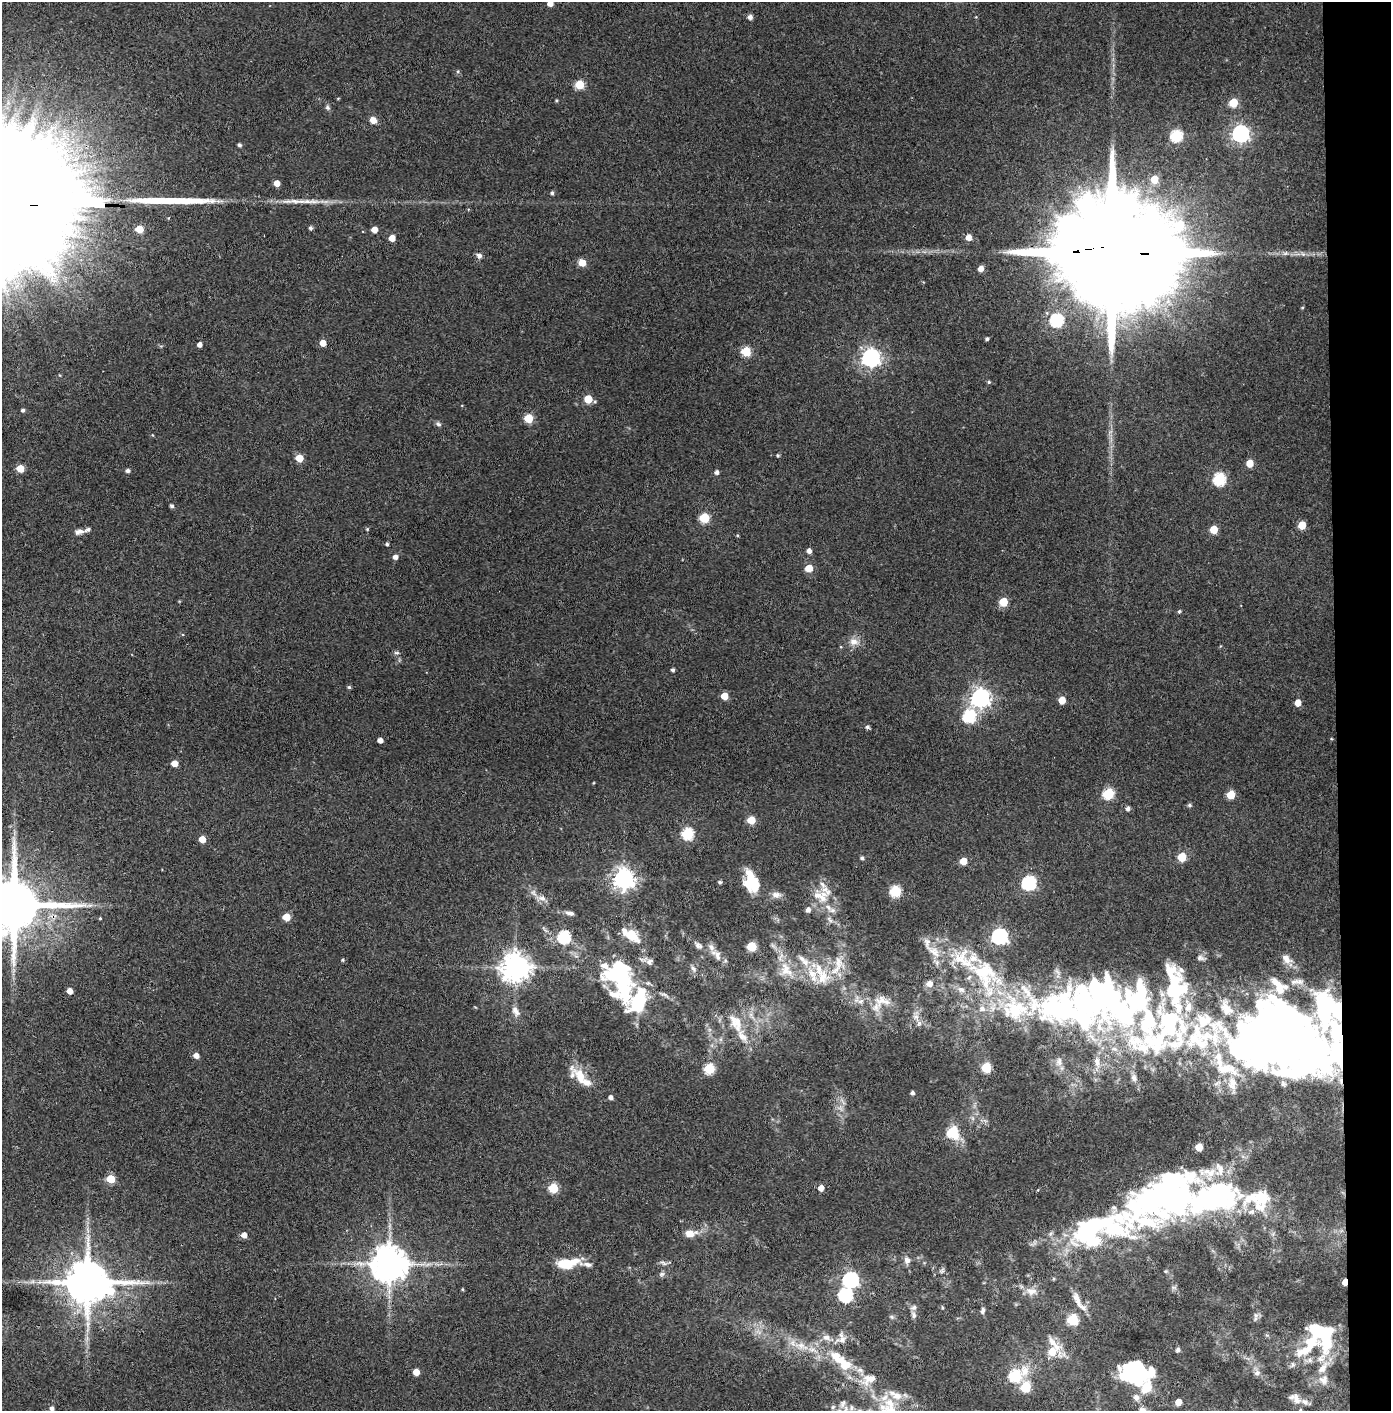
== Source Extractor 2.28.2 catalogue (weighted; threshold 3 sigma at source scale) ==
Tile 6 of 3 x 3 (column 3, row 2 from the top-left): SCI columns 2853-4241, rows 1413-2821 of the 4314 x 4236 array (HDU 1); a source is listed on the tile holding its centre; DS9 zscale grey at full resolution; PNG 1393 x 1413 px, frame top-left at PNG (2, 2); no overlay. Shown black and unused: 4% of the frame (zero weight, under 3 of 4 exposures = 6% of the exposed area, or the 3 px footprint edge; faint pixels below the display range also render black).
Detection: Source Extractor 2.28.2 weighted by HDU 2 'WHT'; one run over the whole footprint, this tile lists its part. Background 0.0904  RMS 0.0064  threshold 0.0289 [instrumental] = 3 sigma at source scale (4.5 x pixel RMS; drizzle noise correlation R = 1.50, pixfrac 1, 0.05/0.05 arcsec/px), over >= 5 px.
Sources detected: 246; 2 too faint to see at this stretch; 13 inside a brighter object's white glare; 1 cosmic-ray / hot-pixel residue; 1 long thin detection or spike segment (spike, bleed or trail) — not listed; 54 inside a brighter listed object's ellipse — not listed separately; the other 175 listed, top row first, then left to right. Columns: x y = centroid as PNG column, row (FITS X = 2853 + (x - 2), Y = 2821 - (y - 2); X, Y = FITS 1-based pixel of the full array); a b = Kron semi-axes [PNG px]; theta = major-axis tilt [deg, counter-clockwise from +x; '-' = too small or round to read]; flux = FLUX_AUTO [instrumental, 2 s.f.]
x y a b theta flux
550 4 5 4 - 4.5
750 17 5 5 - 2.9
580 85 5 5 - 24
556 100 4 3 - 0.7
1233 103 6 5 - 19
327 107 6 6 - 1.4
373 120 7 6 - 5.8
1241 133 7 7 - 260
1176 136 6 6 - 61
239 145 4 4 - 1.5
1154 179 6 6 - 11
277 183 5 4 - 6
552 193 4 4 - 1.3
311 228 5 4 - 1.7
139 229 5 5 - 14
374 229 5 4 - 6.1
969 237 5 5 - 5.4
392 238 5 5 - 6.9
1111 252 47 23 -3 42000
1285 253 9 4 8 1.8
1303 254 7 5 -33 1.5
479 256 8 7 - 2.3
582 263 5 5 - 11
981 269 5 5 - 4.1
1302 307 4 3 - 0.59
1056 320 6 6 - 87
987 339 4 3 - 1.2
323 343 5 5 - 7.2
200 344 4 4 - 2.9
746 351 5 5 - 30
871 358 7 7 - 310
989 382 5 5 - 0.93
588 399 5 5 - 16
23 410 5 5 - 1.2
528 418 5 5 - 22
438 424 8 5 -35 1.6
778 455 5 4 - 0.88
299 458 5 5 - 14
1250 463 5 5 - 11
20 468 5 5 - 13
128 471 5 4 - 1.9
717 472 5 5 - 1.9
1219 479 6 6 - 70
172 506 4 4 - 1.6
704 518 5 5 - 33
1302 525 5 5 - 13
367 529 4 4 - 0.72
1214 530 5 5 - 14
79 532 12 7 12 3.1
737 535 4 3 - 0.61
387 544 4 3 - 1.1
809 551 5 4 - 3
395 557 5 5 - 2.9
809 568 5 5 - 13
1003 602 5 5 - 19
1179 611 5 4 - 0.9
854 642 13 10 -7 5.5
397 653 7 5 0 1.4
673 670 4 4 - 1.5
349 687 5 4 - 1
724 696 5 5 - 10
980 698 7 7 - 350
1062 700 5 5 - 11
1298 703 5 5 - 6.7
969 716 7 6 - 66
867 727 5 4 - 1.6
380 740 4 4 - 3.7
174 763 5 4 - 7.4
593 783 4 3 - 0.49
1108 794 6 6 - 47
1231 795 5 5 - 16
1189 805 5 4 - 1.3
1128 809 5 4 - 2
751 820 5 5 - 15
688 834 6 6 - 58
202 839 5 5 - 8.8
1182 857 5 5 - 19
862 858 5 4 - 1.3
963 861 5 5 - 12
624 879 7 7 - 460
720 882 4 4 - 1.2
1029 883 7 6 - 120
754 885 20 14 -80 15
895 891 6 6 - 50
776 895 13 8 0 3.6
821 896 25 17 -24 15
542 898 13 8 -21 4
14 905 16 14 1 5200
90 905 9 4 18 1.5
808 910 5 5 - 2.7
570 913 10 5 -12 2.5
286 917 5 5 - 12
100 918 3 3 - 0.64
830 920 12 4 -51 1.8
632 935 20 13 -42 13
999 936 7 7 - 200
564 937 6 6 - 72
698 945 12 7 -36 2.7
752 946 5 5 - 28
934 951 26 10 -38 10
718 955 14 8 -73 4.5
1286 959 14 9 -40 4.8
343 960 4 4 - 0.89
805 962 12 10 -44 6.1
838 963 22 15 -59 12
515 967 9 8 - 950
693 969 10 6 -58 2.3
786 970 24 17 -59 14
618 973 41 34 -24 61
986 975 71 40 -57 100
822 977 23 17 73 17
930 984 7 7 - 4.6
70 991 5 4 - 5.7
882 1001 24 13 -7 10
1058 1007 68 47 5 130
515 1011 15 9 -65 4.7
916 1017 13 7 -65 4
736 1022 29 14 -61 14
1165 1028 98 58 32 160
1282 1034 104 69 -10 740
196 1056 5 5 - 4.3
1059 1062 13 7 89 3.3
986 1067 6 5 - 31
709 1069 6 5 - 41
580 1076 32 13 -52 14
912 1093 4 4 - 1.6
611 1097 4 4 - 2.5
952 1132 7 6 - 37
1199 1147 5 5 - 13
111 1179 5 5 - 22
553 1188 5 5 - 28
821 1188 5 4 - 4.8
1214 1197 168 46 16 240
87 1230 7 4 -70 1.8
690 1233 15 9 4 6.8
244 1235 5 5 - 4.2
907 1260 9 8 - 3.3
568 1263 27 10 8 20
663 1263 11 5 -31 2
389 1264 10 10 - 1800
942 1270 9 6 62 1.5
662 1274 8 6 31 1.7
850 1280 7 7 - 170
32 1282 7 4 19 1.6
88 1282 14 11 -13 3100
463 1289 5 3 - 0.65
1031 1291 16 10 -6 5.8
845 1295 7 6 - 88
1077 1299 22 7 -67 5.8
943 1308 5 3 - 0.66
983 1311 8 5 78 1.8
913 1315 12 6 -71 2.3
1255 1315 9 6 90 2.1
891 1317 7 5 -21 1.2
1073 1320 6 6 - 46
1320 1331 24 12 -17 37
842 1340 23 12 21 7.3
1052 1342 21 8 -50 7.2
1310 1344 46 15 46 29
801 1346 24 11 -18 12
1178 1350 4 4 - 2
1052 1352 11 7 41 14
844 1364 31 15 -40 20
1323 1368 21 10 55 8.7
1136 1371 25 18 -5 81
416 1372 5 5 - 7.2
1257 1373 8 7 - 2.3
1015 1376 9 6 29 61
1026 1387 6 6 - 36
1136 1397 10 8 -56 3.2
1295 1398 16 10 -42 4.9
1178 1402 5 5 - 6.7
842 1404 13 8 68 4.2
888 1407 31 26 56 31
52 1408 5 5 - 2.1
Overlapping masked pixels (flux is a lower limit): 5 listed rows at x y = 1111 252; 14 905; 1282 1034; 1214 1197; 88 1282
Isophote crosses this tile's border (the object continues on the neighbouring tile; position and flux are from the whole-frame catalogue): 3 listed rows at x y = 550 4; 14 905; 888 1407
Unlisted compact peaks at least as high as the median listed source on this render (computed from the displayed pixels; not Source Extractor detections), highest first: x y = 307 201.